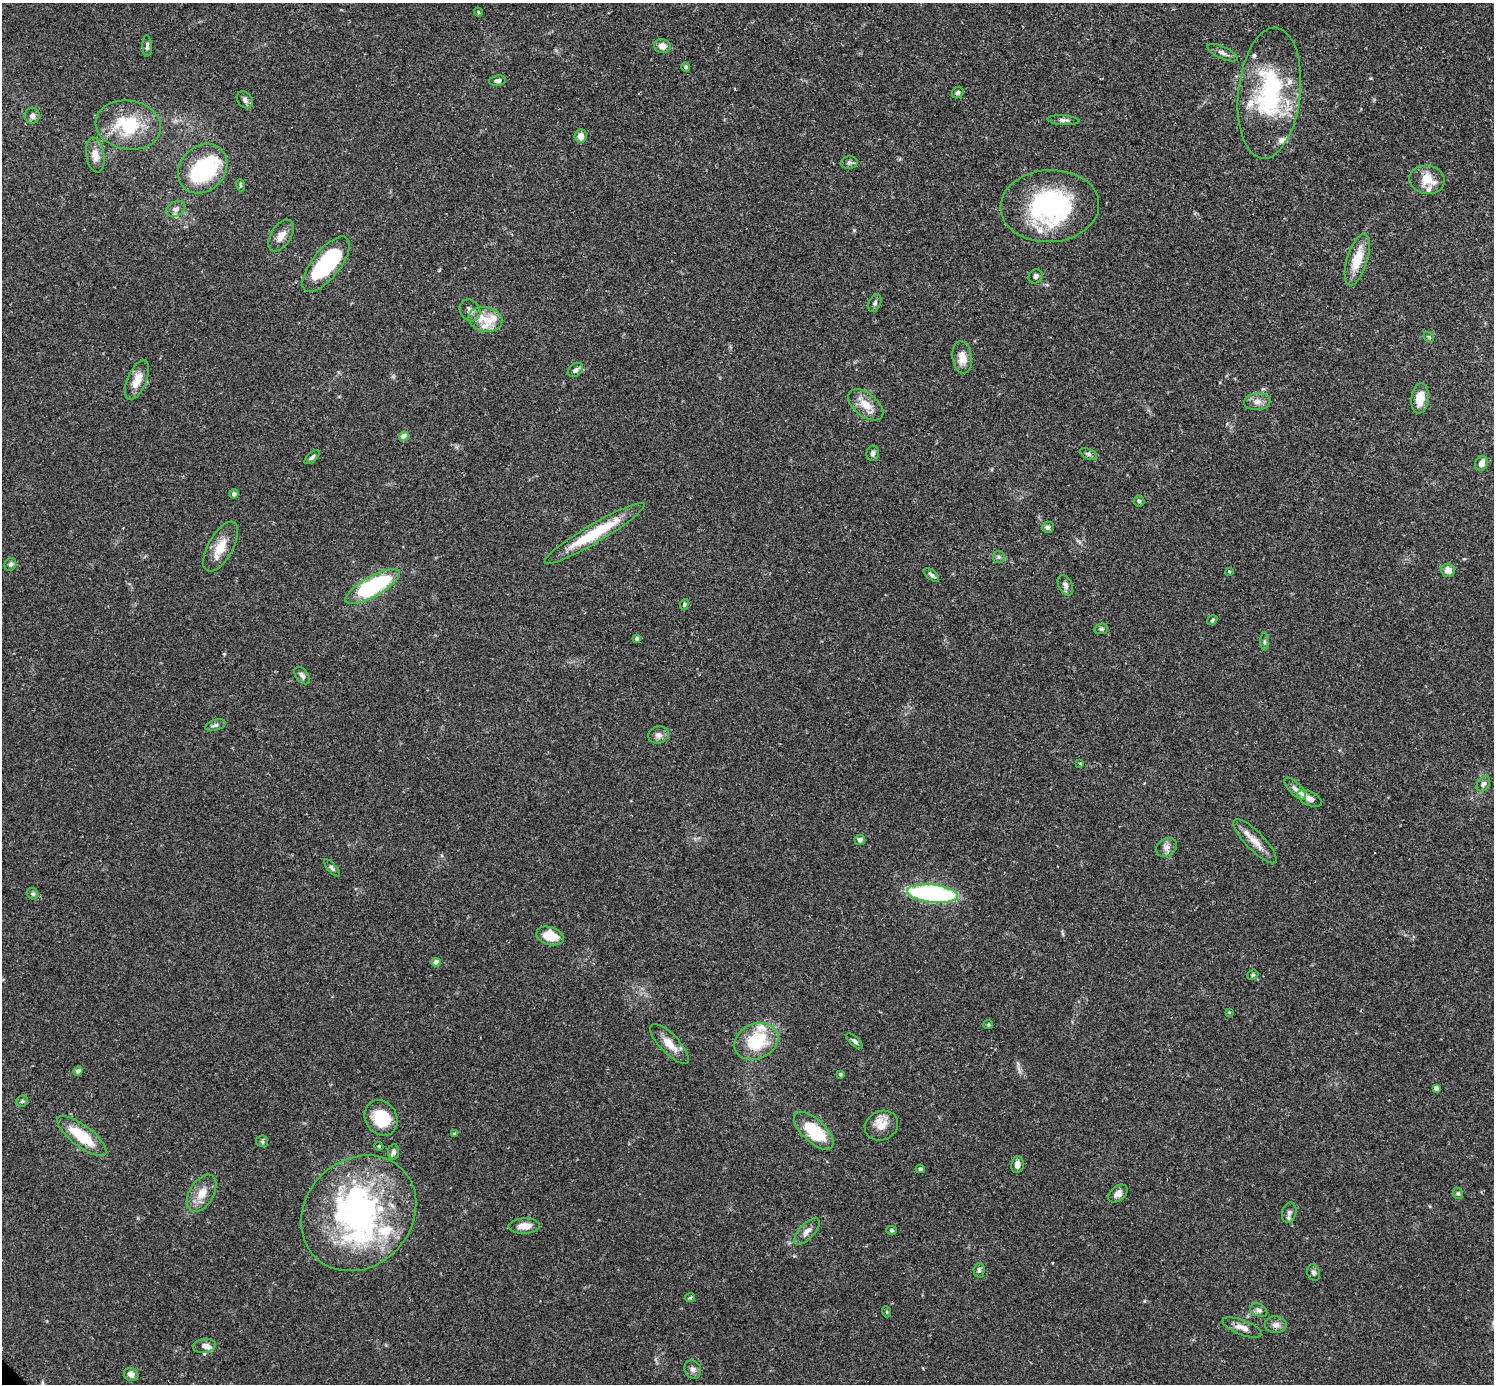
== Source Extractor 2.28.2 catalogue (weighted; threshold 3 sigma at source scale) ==
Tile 10 of 4 x 4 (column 2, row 3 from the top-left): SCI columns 1533-3024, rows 1573-2954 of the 6041 x 6041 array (HDU 1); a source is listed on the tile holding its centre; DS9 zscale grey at full resolution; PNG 1496 x 1386 px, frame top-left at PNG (2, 3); each listed source drawn as its Kron ellipse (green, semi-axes under 4 px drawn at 4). Shown black and unused: <1% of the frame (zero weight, under 2 of 3 exposures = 2% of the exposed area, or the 3 px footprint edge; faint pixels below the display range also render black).
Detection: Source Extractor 2.28.2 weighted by HDU 2 'WHT'; one run over the whole footprint, this tile lists its part. Background 0.102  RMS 0.0058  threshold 0.0261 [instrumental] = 3 sigma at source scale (4.5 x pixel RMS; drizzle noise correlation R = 1.50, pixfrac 1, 0.05/0.05 arcsec/px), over >= 5 px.
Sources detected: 130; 3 inside a brighter object's white glare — neither listed nor drawn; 18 inside a brighter listed object's ellipse — not listed separately; the other 109 listed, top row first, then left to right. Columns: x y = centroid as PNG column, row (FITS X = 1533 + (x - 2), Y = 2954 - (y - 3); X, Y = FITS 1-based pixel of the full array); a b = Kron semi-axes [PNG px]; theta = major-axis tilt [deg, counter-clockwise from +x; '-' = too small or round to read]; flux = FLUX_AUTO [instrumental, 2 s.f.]
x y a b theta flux
478 12 4 3 - 0.54
147 46 11 4 -88 1.4
662 46 8 7 - 4.7
1222 53 16 6 -24 2.7
686 67 4 4 - 1.3
498 81 8 5 7 1.5
958 93 6 5 - 1.3
1269 93 66 31 84 74
245 100 9 7 -50 2.1
32 116 8 7 - 2.9
1063 120 16 5 -4 1.9
128 125 33 24 -9 31
581 136 7 6 - 4.1
95 155 18 9 -81 5.8
849 162 8 6 5 1.6
203 169 27 22 46 67
1427 180 18 14 -10 12
240 185 6 4 -71 0.75
1050 206 49 36 4 81
176 209 10 7 27 2.4
281 235 17 10 57 5.3
1357 260 27 10 73 14
326 264 33 14 51 65
1035 276 7 6 - 2.1
875 303 9 5 67 1.4
470 310 11 9 -56 3
485 319 17 12 -12 8.7
1429 337 6 4 -44 0.8
962 357 16 9 -82 7
575 370 8 6 38 1.9
137 380 21 9 67 8.9
1420 398 15 8 83 8.6
1257 402 13 8 6 3.7
866 405 20 11 -38 8.3
404 436 5 4 - 9
873 453 7 6 - 1.7
1089 454 9 5 -27 1.4
312 457 9 4 41 1.3
1482 463 7 6 - 3.7
234 494 4 4 - 2.5
1139 501 5 5 - 1.1
1048 527 6 5 - 1.8
594 533 58 9 31 30
221 547 28 12 61 11
999 557 6 6 - 1.2
10 564 7 5 61 1.6
1448 570 7 6 - 4.6
1229 571 3 3 - 0.92
932 575 9 4 -41 1.7
1065 585 11 6 -64 2.4
372 586 30 10 29 66
684 604 5 4 - 0.83
1212 620 5 4 - 0.93
1101 629 7 5 12 1.1
637 639 4 4 - 2.5
1265 641 9 4 90 1.1
302 676 10 6 -53 1.9
215 725 10 5 17 1.8
658 735 10 8 16 3.1
1080 763 3 2 - 0.53
1483 784 8 6 55 2.1
1295 789 14 6 -46 2.7
1309 798 13 7 -26 4.3
860 840 5 5 - 1.8
1255 841 29 9 -46 7.5
1166 847 11 8 32 3
332 868 11 4 -48 1.2
33 894 6 5 - 1.1
932 894 25 9 -6 110
550 936 14 9 -16 12
436 962 4 4 - 4.5
1253 975 6 5 - 0.87
1229 1012 4 3 - 0.5
988 1025 5 4 - 0.72
756 1041 23 17 25 27
854 1041 10 4 -40 1.5
670 1044 26 9 -46 7.7
78 1071 4 4 - 2.7
840 1074 3 3 - 1
1436 1088 4 4 - 2.4
22 1101 6 5 - 0.99
381 1118 18 15 -57 20
881 1126 17 14 24 7
814 1131 25 11 -43 27
455 1134 4 3 - 1.5
82 1136 30 10 -37 22
262 1141 6 5 - 1
379 1146 4 3 - 0.73
393 1152 8 5 82 2.2
1017 1165 8 6 81 3.3
920 1169 4 3 - 1.1
202 1193 20 12 59 8.6
1458 1193 6 4 -66 0.94
1118 1194 11 7 39 3.2
1289 1212 10 7 76 2
359 1213 62 53 47 150
524 1226 16 7 2 6.3
892 1230 5 4 - 0.75
807 1231 17 7 47 3.5
979 1270 7 5 89 1.1
1314 1272 8 6 -70 1.5
690 1298 5 4 - 0.81
1259 1310 9 6 -27 2.2
887 1312 5 3 - 0.58
1276 1325 11 8 -1 3
1242 1327 21 7 -21 4.6
204 1346 11 7 9 3.1
693 1369 9 8 - 2.4
131 1374 7 6 - 2.9